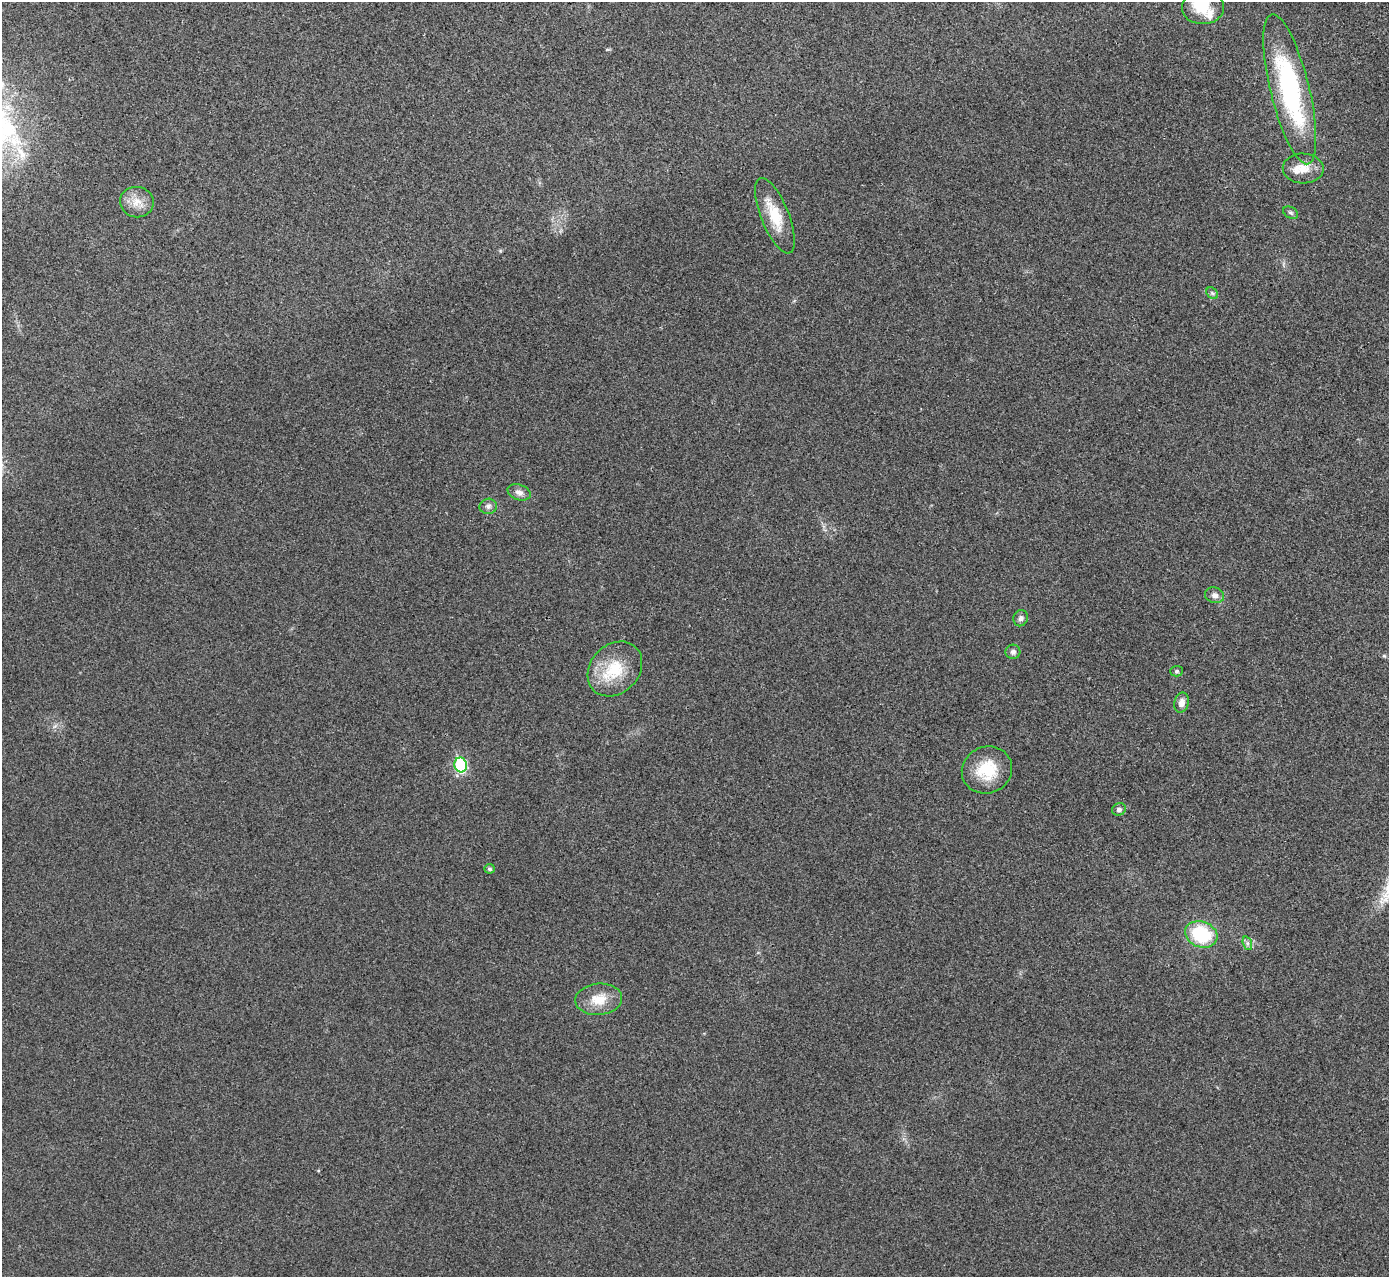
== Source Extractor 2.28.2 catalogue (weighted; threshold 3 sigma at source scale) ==
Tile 10 of 4 x 4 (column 2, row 3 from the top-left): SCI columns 1392-2778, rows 1434-2708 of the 5558 x 5547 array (HDU 1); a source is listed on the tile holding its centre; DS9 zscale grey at full resolution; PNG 1391 x 1279 px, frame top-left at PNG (2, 2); each listed source drawn as its Kron ellipse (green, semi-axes under 4 px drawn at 4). Shown black and unused: <1% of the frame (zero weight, under 3 of 4 exposures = <1% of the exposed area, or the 3 px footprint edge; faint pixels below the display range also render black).
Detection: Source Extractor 2.28.2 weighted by HDU 2 'WHT'; one run over the whole footprint, this tile lists its part. Background 0.0315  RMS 0.0061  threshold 0.0276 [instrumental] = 3 sigma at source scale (4.5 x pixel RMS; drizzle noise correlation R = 1.50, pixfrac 1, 0.05/0.05 arcsec/px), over >= 5 px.
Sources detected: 23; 1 inside a brighter listed object's ellipse — not listed separately; the other 22 listed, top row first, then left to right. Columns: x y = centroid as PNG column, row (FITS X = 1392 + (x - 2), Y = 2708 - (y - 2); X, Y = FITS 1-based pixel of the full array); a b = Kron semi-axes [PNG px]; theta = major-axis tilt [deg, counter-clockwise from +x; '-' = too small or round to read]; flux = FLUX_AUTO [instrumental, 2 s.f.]
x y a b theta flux
1203 8 21 16 2 19
1290 89 77 19 -76 98
1303 168 20 15 -2 9.9
137 202 17 15 -9 8.3
1291 213 8 5 -30 1.3
775 216 40 14 -68 18
1212 293 6 5 - 1.3
519 492 12 7 -19 3.3
488 506 8 7 - 2.3
1215 595 10 7 -17 2.9
1021 618 8 7 - 1.9
1013 652 7 7 - 2.1
615 669 30 24 46 25
1177 671 6 5 - 0.98
1182 703 10 7 79 3.8
461 765 7 6 - 54
987 770 25 23 24 22
1119 809 7 6 - 2.1
490 869 5 5 - 1.2
1201 934 16 13 -20 37
1247 943 7 4 -72 1.5
599 999 23 15 5 13
Isophote crosses this tile's border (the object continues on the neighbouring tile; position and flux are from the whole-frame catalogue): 1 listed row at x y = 1203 8